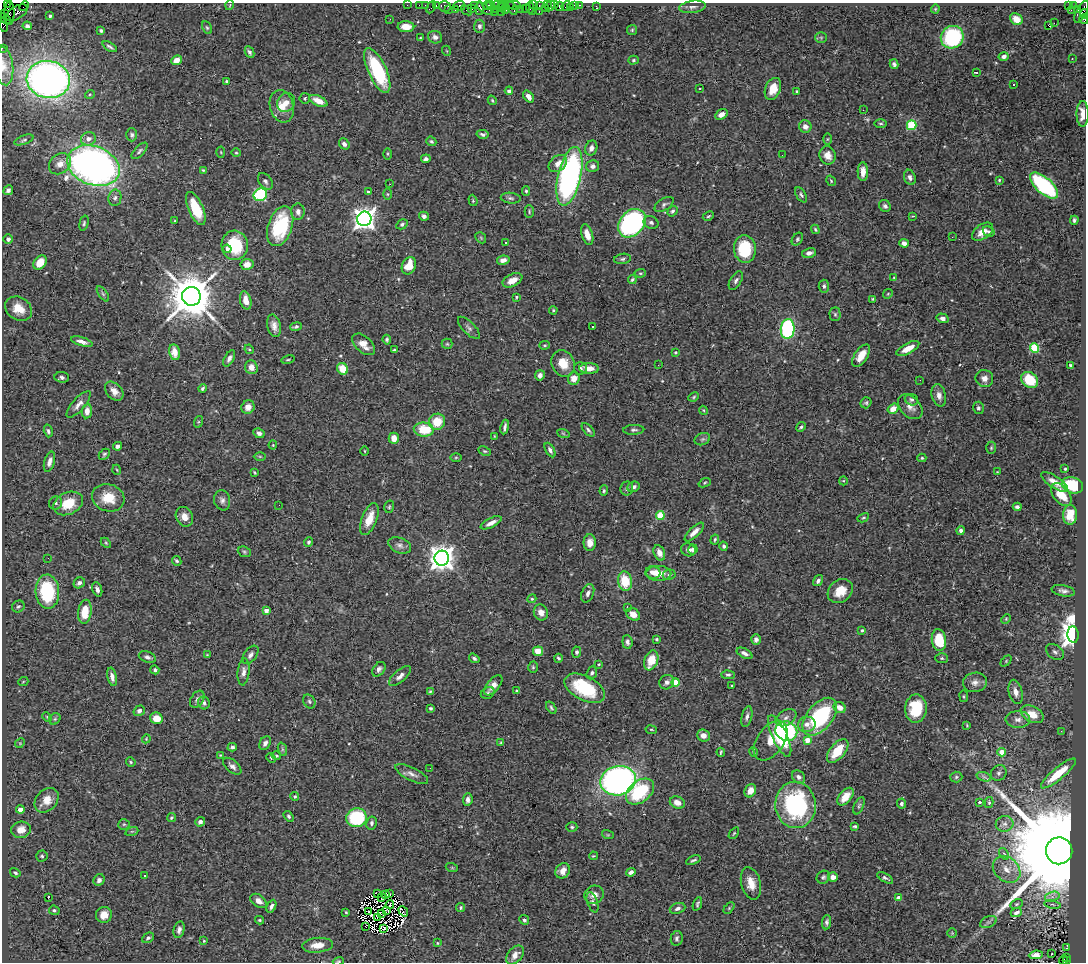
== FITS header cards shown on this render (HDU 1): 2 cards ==
NAXIS1  =                 1084
NAXIS2  =                  960

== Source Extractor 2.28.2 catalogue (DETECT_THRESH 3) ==
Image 1084 x 960 px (HDU 1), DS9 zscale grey, 1 PNG px = 1 image px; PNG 1088 x 964 px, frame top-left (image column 1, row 960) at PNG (2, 3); each listed source drawn as its Kron ellipse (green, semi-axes under 4 px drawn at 4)
Background 1.14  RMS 0.039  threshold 0.117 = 3 sigma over >= 5 px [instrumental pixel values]
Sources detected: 527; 7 with non-positive FLUX_AUTO (blend fragments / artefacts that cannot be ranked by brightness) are neither listed nor drawn; of the other 520, the 500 brightest by FLUX_AUTO listed and drawn (20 fainter detections omitted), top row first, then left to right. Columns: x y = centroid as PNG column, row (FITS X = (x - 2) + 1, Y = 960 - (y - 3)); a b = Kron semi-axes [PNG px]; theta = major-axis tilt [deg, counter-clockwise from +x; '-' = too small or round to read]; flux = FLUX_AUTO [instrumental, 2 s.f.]
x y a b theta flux
8 4 3 2 - 33
230 5 5 3 - 2.1
407 5 2 2 - 30
419 5 2 2 - 37
425 5 2 2 - 34
436 5 3 2 - 99
487 5 4 3 - 130
491 5 3 2 - 94
498 5 6 2 2 240
507 5 8 2 -5 63
514 5 6 3 -12 210
533 5 4 3 - 71
539 5 3 2 - 65
547 5 3 3 - 88
555 5 3 2 - 73
575 5 4 3 - 120
579 5 3 2 - 6.9
24 6 5 2 - 73
445 6 6 5 - 590
459 6 6 5 - 160
474 6 3 2 - 66
550 6 6 3 58 150
559 6 4 4 - 230
566 6 5 3 - 50
596 6 4 3 - 18
1068 6 3 2 - 260
1073 6 2 2 - 17
431 7 6 3 63 200
570 7 3 2 - 17
693 7 13 6 8 10
479 8 7 4 88 350
501 8 3 2 - 220
512 8 7 3 -55 190
525 8 2 2 - 78
530 8 6 2 -85 100
545 8 3 2 - 83
471 9 4 3 - 45
484 9 9 4 -33 460
496 9 2 2 - 61
505 9 5 4 - 300
521 9 2 2 - 34
935 9 4 4 - 3
1078 9 3 3 - 420
448 10 4 3 - 75
455 10 3 3 - 160
466 10 6 2 -38 140
1071 10 2 2 - 24
501 11 4 3 - 320
494 12 2 2 - 45
532 12 4 2 - 140
539 12 3 2 - 160
1082 12 12 5 60 540
9 13 12 5 89 620
17 13 12 6 31 600
5 14 3 2 - 35
1085 14 5 2 - 150
50 16 3 3 - 3.7
5 19 7 2 -39 190
390 19 3 2 - 3.1
1016 19 7 5 -39 32
1084 19 5 3 - 130
1054 23 2 2 - 750
4 25 7 4 -75 220
27 26 5 4 - 6.6
479 26 6 5 - 7.6
1049 26 4 2 - 16
406 27 8 5 -3 26
207 28 7 4 -62 4.1
101 30 4 3 - 4
632 30 5 5 - 3.6
435 37 7 6 - 10
952 37 12 11 - 230
420 38 3 3 - 2.5
821 38 5 5 - 3.9
110 47 8 3 -29 6.2
2 48 2 2 - 25
447 51 5 3 - 2.1
249 52 6 4 -63 6
1004 56 5 4 - 8.2
1072 59 3 2 - 3.3
177 60 5 4 - 26
634 60 5 4 - 4.1
894 64 5 4 - 6.6
4 66 19 9 -82 23
377 70 24 9 -65 210
976 72 4 2 - 3.8
48 80 22 18 -12 1500
227 82 3 3 - 5
1014 85 3 2 - 4.4
700 89 3 3 - 12
773 89 11 7 68 35
509 91 4 4 - 8.3
796 91 4 3 - 3
90 94 5 3 - 2.6
528 97 7 4 -54 14
305 98 5 5 - 3.8
492 100 5 4 - 2.7
318 101 9 5 -24 30
286 102 10 8 56 20
282 106 16 12 -75 37
863 110 3 2 - 2.7
721 114 6 5 - 17
1083 114 13 6 90 29
881 124 6 3 -1 3.5
912 125 5 4 - 160
805 126 6 6 - 13
483 134 6 4 -10 6
132 135 6 5 - 5.8
88 139 8 6 21 14
827 139 5 3 - 2.8
24 140 10 4 20 4.9
431 141 5 4 - 4.4
344 144 6 5 - 9.4
591 148 7 6 - 14
140 151 10 5 46 6.4
221 152 5 3 - 2.5
236 153 5 4 - 3.1
387 154 6 4 -89 3.1
782 155 2 2 - 3.2
828 155 9 8 - 21
426 159 5 3 - 6.4
60 164 12 9 38 24
558 164 10 7 37 22
93 165 27 19 -21 1400
593 166 6 6 - 8.5
203 170 4 4 - 2.6
863 172 9 5 -89 21
569 176 30 11 77 790
910 177 8 5 -69 10
999 180 3 3 - 2.6
265 181 9 6 -53 8.4
831 181 5 3 - 3.1
390 184 3 2 - 4.6
1044 185 17 8 -43 320
8 190 5 4 - 7.2
526 191 5 3 - 3.8
368 192 3 3 - 3.4
388 194 5 3 - 2.9
260 195 7 6 - 240
801 195 8 4 -58 5.8
115 198 8 6 81 8.3
511 198 10 5 -6 6.5
473 200 6 4 -72 3.3
664 204 10 5 31 7
885 206 6 5 - 6.7
196 209 18 7 -66 91
672 211 5 4 - 6.7
298 212 8 6 89 12
529 212 6 4 -90 3.8
424 216 5 4 - 8.5
708 216 6 3 27 3.8
913 216 4 3 - 2.1
364 219 7 7 - 2000
175 220 3 2 - 2.1
1074 220 4 3 - 5.3
651 222 8 6 -24 7.7
84 223 8 4 75 4.6
632 223 16 12 49 640
402 224 6 4 30 5.2
280 226 21 12 71 180
815 229 5 3 - 3.3
983 232 12 7 35 22
989 232 6 4 -31 6.1
587 235 11 5 -72 23
952 237 3 2 - 2.6
481 238 6 4 -47 3.6
8 239 5 5 - 8.2
797 239 7 5 55 4.6
506 242 3 3 - 7.8
904 243 5 4 - 13
235 245 14 13 - 130
227 249 4 3 - 6.8
745 249 14 11 -84 120
809 253 7 4 12 11
623 259 8 5 8 6.3
503 260 6 4 11 12
40 263 8 6 53 45
247 264 6 5 - 24
409 266 9 6 66 54
640 273 6 4 5 3.3
894 278 4 3 - 2.7
512 280 10 6 26 28
632 280 4 4 - 4.4
736 281 10 5 59 8.7
824 286 6 5 - 6
103 294 9 4 -54 5
888 294 5 4 - 2.9
191 296 9 9 - 12000
516 297 4 3 - 3
873 299 4 3 - 2.9
246 300 9 5 -75 25
19 309 14 11 -32 39
553 310 4 3 - 2.7
835 314 7 5 -89 4.9
943 318 6 4 -16 9.9
274 326 11 6 -77 17
296 327 6 4 10 5.2
592 327 3 2 - 3.8
469 328 14 6 -45 9.9
788 329 10 7 84 340
387 340 5 3 - 5.1
82 342 11 4 -17 14
364 344 13 8 -42 26
447 344 5 5 - 4
545 345 5 4 - 3.2
1035 348 4 4 - 160
249 349 5 4 - 3.1
908 349 12 5 28 37
394 350 4 2 - 3.2
174 352 8 5 -79 31
676 352 3 3 - 4
861 356 13 6 56 36
229 358 9 4 61 9.2
288 360 7 3 11 3.1
563 363 13 11 -64 40
658 365 3 2 - 4.1
1070 365 3 3 - 3
251 367 7 6 - 22
589 368 10 5 -1 23
343 369 6 5 - 49
580 369 6 6 - 8.1
540 375 5 4 - 15
62 377 7 5 -6 7.3
984 378 9 8 - 16
574 379 6 5 - 25
920 380 2 2 - 5
1030 380 9 7 -39 85
203 388 4 3 - 5.2
114 391 11 7 -46 19
939 395 11 7 -76 16
694 397 5 4 - 3.5
911 400 7 5 -23 5.7
866 403 6 5 - 4.6
79 404 17 6 49 16
248 407 7 6 - 22
910 407 14 9 -47 19
978 408 6 5 - 6
893 409 6 5 - 29
703 410 4 3 - 2.5
87 411 7 5 82 21
198 422 6 4 71 3.3
437 422 8 8 - 54
505 427 7 3 80 7.7
801 427 5 4 - 4.8
424 430 10 7 -5 78
588 430 8 4 -46 6.1
634 430 10 5 3 6.6
48 431 6 4 -74 5.3
259 433 6 4 -29 8.2
563 433 6 4 -19 3.5
495 436 4 3 - 2.2
394 438 5 5 - 22
702 439 8 6 20 5.8
273 445 4 4 - 2.6
117 446 4 4 - 8
991 448 6 5 - 3.8
550 450 8 4 -61 8.3
365 451 4 3 - 2.1
485 451 6 4 -25 3.8
104 454 6 4 44 4.1
260 456 6 4 -1 3.8
456 457 6 4 1 3.1
922 458 4 4 - 3.1
49 462 10 5 74 13
1065 469 3 3 - 2.7
117 470 5 3 - 2.3
255 472 3 3 - 3
997 472 4 2 - 2.1
843 481 4 4 - 2.8
1054 482 16 5 -33 21
705 483 6 4 21 3.5
1073 485 11 8 -19 110
633 487 6 5 - 11
627 488 7 6 - 6.3
604 491 5 4 - 3.6
1061 495 13 8 -52 47
108 498 16 13 -18 61
222 500 10 8 -79 11
56 503 7 6 - 6.2
68 503 15 11 24 67
279 505 2 2 - 2.3
389 507 6 5 - 3.8
1017 507 4 4 - 6.6
660 515 4 4 - 99
1070 515 10 7 85 35
184 517 10 8 -64 25
863 518 6 4 28 3.9
369 519 17 7 68 41
491 523 11 4 27 16
961 530 4 4 - 10
694 532 12 5 44 20
715 539 5 4 - 4.3
309 542 5 4 - 4.2
590 542 8 6 90 20
106 543 6 4 -45 3.4
400 545 12 7 -22 12
724 546 4 4 - 4.9
693 549 5 4 - 8.7
688 550 7 6 - 11
244 552 7 5 -23 4.4
659 553 8 5 -69 18
48 558 3 2 - 3
442 558 7 7 - 2800
177 561 5 4 - 4.3
653 572 7 6 - 20
658 573 13 7 0 37
669 575 6 5 - 6
625 581 10 7 -82 75
818 581 6 4 57 8.7
79 583 6 5 - 10
97 589 7 4 -73 9.2
840 591 13 11 40 44
1063 591 12 5 -11 10
47 592 17 12 -87 200
588 593 9 6 67 11
532 599 4 4 - 3.2
18 606 6 5 - 5.5
627 607 2 2 - 26
266 611 4 4 - 19
85 612 12 6 83 60
541 612 8 7 - 17
633 614 7 6 - 23
1006 619 5 4 - 3.1
862 630 4 3 - 4.5
1073 635 8 5 -85 3200
656 639 4 3 - 3.5
756 640 5 4 - 9.2
939 640 11 7 -79 100
627 642 7 5 -84 9
538 651 5 5 - 35
577 652 5 4 - 5.1
1055 652 10 6 -35 9.7
744 653 8 4 -28 11
207 655 4 4 - 2.2
250 655 10 6 54 11
147 657 9 5 -19 8.5
474 658 5 4 - 5.6
558 658 4 3 - 4.4
942 658 6 5 - 4.6
651 660 10 6 69 34
1006 661 6 4 46 3.3
599 664 4 3 - 2.3
533 667 5 4 - 4
379 669 8 5 54 8.1
155 670 5 4 - 5.3
244 672 13 6 84 14
592 673 7 5 68 5.8
728 675 7 4 -1 4.9
400 676 13 6 41 14
112 677 9 4 -77 13
23 682 5 3 - 2.5
667 682 8 6 37 9.7
676 682 4 4 - 70
975 682 12 9 8 17
493 685 12 6 50 16
731 685 3 3 - 5.4
585 688 22 12 -27 140
517 691 3 3 - 3.9
431 692 4 3 - 3.5
1016 692 12 6 -76 19
488 693 7 5 27 4.6
964 696 6 3 -82 2.8
197 699 9 6 57 9.8
309 701 7 5 -59 5.9
204 703 6 6 - 7
840 707 6 5 - 23
430 708 3 3 - 4
551 708 7 4 -54 4.3
916 708 14 11 87 97
139 711 6 5 - 6.4
1032 714 12 8 -27 43
47 717 5 4 - 2.9
747 717 11 5 76 9.1
820 717 22 12 50 270
156 718 6 5 - 32
786 718 11 7 32 13
55 719 6 5 - 4.2
1018 719 12 8 0 17
807 724 8 7 - 16
967 725 3 3 - 2.2
651 730 5 3 - 2.5
786 731 11 9 -22 260
1061 731 3 3 - 5.6
703 735 6 6 - 16
780 736 22 7 -65 120
146 739 4 3 - 2.4
807 740 4 4 - 36
770 741 22 13 55 44
501 742 4 3 - 2.8
20 743 5 4 - 2.8
265 743 7 5 62 10
232 747 5 4 - 5.8
282 749 7 4 -72 4.6
838 751 14 7 50 78
721 752 4 2 - 3.4
753 752 5 4 - 3.4
1002 752 4 4 - 44
220 755 3 3 - 2
276 756 5 4 - 3.7
271 758 5 3 - 2.6
131 762 5 4 - 3.5
232 766 11 6 -41 11
430 768 2 2 - 5.7
999 773 8 7 - 8.2
1058 773 22 6 40 81
412 774 18 6 -26 15
799 777 7 6 - 9.4
956 777 6 5 - 5.1
984 777 7 4 -19 5.8
618 781 18 14 12 1000
640 791 16 10 39 150
750 791 7 5 63 28
295 797 4 4 - 3.6
845 797 10 6 49 35
47 800 14 10 47 36
468 800 6 5 - 11
979 802 3 3 - 4.9
989 802 5 4 - 3.5
677 803 8 6 -22 18
901 804 5 4 - 7.3
796 805 23 20 -86 360
859 806 9 4 65 5.2
20 809 4 4 - 21
289 816 6 4 -56 5.3
171 818 5 4 - 3.7
357 818 10 9 - 200
200 822 5 4 - 9.6
372 823 7 5 80 7.7
124 824 6 5 - 4.5
1005 824 9 7 11 13
855 826 4 3 - 4
572 827 5 4 - 3.9
21 830 10 8 11 32
132 831 7 4 18 4
734 833 6 3 54 3.2
608 835 6 4 -18 2.9
1059 851 13 13 - 100000
1004 854 6 4 -55 4.4
42 856 5 5 - 4.4
593 856 4 3 - 2.4
693 860 8 3 23 4.9
452 868 6 4 -19 3.2
1007 869 15 11 -41 33
563 871 8 7 - 18
631 872 5 4 - 12
15 873 5 3 - 4.6
144 876 3 3 - 4.7
823 877 7 6 - 5.6
833 877 5 5 - 15
885 878 9 4 -31 6.7
99 880 6 5 - 9.5
751 883 17 9 -75 34
378 893 3 2 - 3.1
386 894 3 2 - 2.4
390 894 3 2 - 2.7
594 895 10 9 - 20
1052 897 7 4 18 8.6
48 898 3 2 - 27
382 898 3 2 - 2.5
899 898 4 4 - 28
258 901 9 6 -35 16
593 902 11 5 -71 6.6
697 904 7 3 70 4.6
1016 904 7 4 26 4.4
1053 904 8 4 -10 3.9
390 905 4 2 - 3.6
271 906 7 4 64 8.7
461 907 5 4 - 4
677 908 8 5 20 9.1
729 908 6 4 46 3.6
54 910 5 4 - 4.5
387 911 3 2 - 2.8
403 911 5 2 - 3.4
346 912 3 3 - 2.5
369 912 3 3 - 2.4
381 913 3 3 - 5
1016 913 6 4 23 8.7
104 915 8 7 - 28
377 917 4 2 - 3.8
259 920 4 3 - 3.4
524 920 5 4 - 7
827 922 7 4 84 6.8
988 922 9 5 24 7.6
366 926 4 3 - 7.8
384 929 3 2 - 3.8
179 930 8 5 77 10
952 933 5 5 - 3.3
148 938 6 4 27 5.5
677 938 7 6 - 6
204 941 4 3 - 2.2
437 943 4 3 - 2.1
317 945 15 7 5 28
1067 948 3 3 - 3.1
1052 954 3 2 - 4.8
515 955 11 7 50 19
1036 955 7 4 6 10
1067 957 3 2 - 210
1063 960 5 3 - 110
338 961 6 4 17 3.3
1066 961 3 3 - 140
At the frame edge (FLAGS 8, measured only in part): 8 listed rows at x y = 8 4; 1085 14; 1084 19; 4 25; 2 48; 4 66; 1083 114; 338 961
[20 fainter detections neither listed nor drawn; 7 non-positive-flux detections neither listed nor drawn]